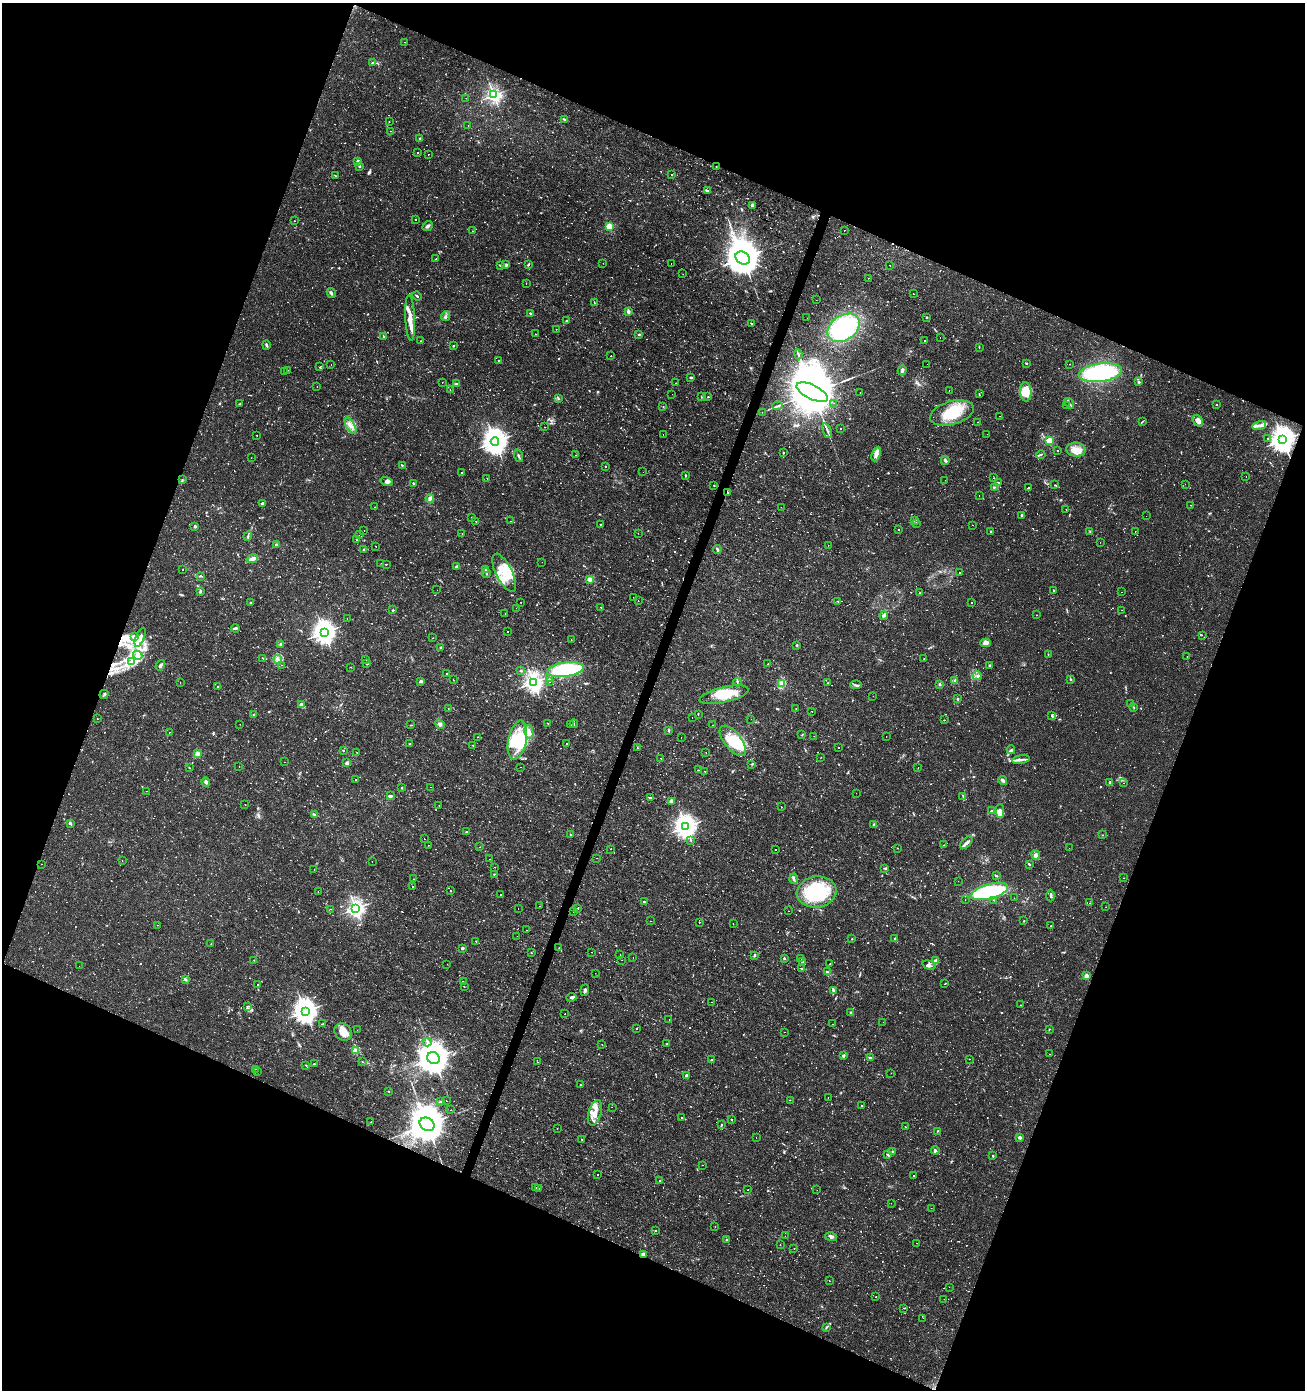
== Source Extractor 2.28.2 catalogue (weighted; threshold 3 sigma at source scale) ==
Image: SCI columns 272-5482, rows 1-5552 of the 5688 x 5556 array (HDU 1 of 3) = the unmasked area's bounding box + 8 px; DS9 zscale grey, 4 x 4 block average (1 PNG px = mean of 4 x 4 image px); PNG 1307 x 1392 px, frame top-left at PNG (2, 3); each listed source drawn as its Kron ellipse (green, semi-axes under 4 px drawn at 4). Shown black and unused: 42% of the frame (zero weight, under 2 of 3 exposures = <1% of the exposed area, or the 3 px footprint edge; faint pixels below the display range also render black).
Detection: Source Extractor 2.28.2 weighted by HDU 2 'WHT'. Background 0.0153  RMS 0.0019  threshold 0.00852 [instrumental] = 3 sigma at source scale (4.5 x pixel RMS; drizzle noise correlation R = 1.50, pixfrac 1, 0.0396/0.0396 arcsec/px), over >= 5 px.
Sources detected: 1633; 19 too faint to see at this stretch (4 x 4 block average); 5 inside a brighter object's white glare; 151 cosmic-ray / hot-pixel residue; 4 long thin detections or spike segments (spike, bleed or trail) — neither listed nor drawn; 15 coinciding with a brighter row at this scale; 47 inside a brighter listed object's ellipse — not listed separately; of the other 1392, all 500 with FLUX_AUTO >= 0.656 (the completeness limit of this list) listed and drawn (892 fainter detections not listed), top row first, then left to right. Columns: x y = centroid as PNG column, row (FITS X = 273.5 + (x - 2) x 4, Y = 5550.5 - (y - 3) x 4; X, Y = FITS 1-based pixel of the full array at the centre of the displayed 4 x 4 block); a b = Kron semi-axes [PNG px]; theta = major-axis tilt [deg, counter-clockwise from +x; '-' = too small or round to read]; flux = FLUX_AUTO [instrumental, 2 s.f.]
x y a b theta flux
405 42 2 2 - 0.83
372 62 3 2 - 1.1
494 95 2 2 - 350
466 98 2 2 - 0.68
564 120 4 2 - 1.5
389 122 2 2 - 0.95
468 126 2 2 - 1.2
390 131 2 2 - 1
420 138 2 2 - 1.5
418 153 2 2 - 1.9
428 154 2 2 - 0.84
358 161 2 2 - 9.6
359 166 2 2 - 1.8
716 166 2 2 - 2.4
671 174 2 2 - 1.4
335 175 3 2 - 0.83
707 191 3 2 - 1.4
752 206 2 2 - 5.1
415 220 2 2 - 2
294 221 2 2 - 1
428 226 5 3 - 3.3
609 227 2 2 - 75
844 230 2 2 - 3
473 231 2 2 - 1.1
743 258 8 6 -31 4900
436 259 2 2 - 0.77
603 263 2 2 - 0.82
671 263 2 2 - 0.95
528 264 3 2 - 1.5
500 265 3 2 - 1.2
506 265 2 2 - 5
890 266 2 2 - 1
683 274 2 2 - 0.68
868 278 2 2 - 1.3
526 283 2 2 - 2.6
331 293 5 2 - 2.1
913 294 2 2 - 0.88
417 296 5 2 - 1.1
816 300 2 2 - 1.4
594 303 2 2 - 0.93
628 312 2 2 - 12
530 313 2 2 - 2.6
445 316 5 3 - 2.6
927 317 2 2 - 1.6
410 318 23 5 -87 12
807 318 2 2 - 0.91
566 321 3 2 - 1.2
751 323 2 2 - 1
844 328 17 12 35 130
556 329 2 2 - 0.74
535 334 2 2 - 0.73
639 334 3 2 - 1.4
384 337 2 2 - 0.95
940 337 2 2 - 1.1
420 341 2 2 - 0.67
925 341 2 2 - 1.2
266 345 5 2 - 2.2
453 346 2 2 - 3.2
979 347 2 2 - 0.75
798 354 5 2 - 2.2
611 356 2 2 - 2.5
499 360 2 2 - 0.82
1026 363 3 2 - 0.73
927 364 2 2 - 1.7
1069 364 2 2 - 0.68
331 365 2 2 - 0.91
320 367 2 2 - 0.77
288 370 2 2 - 2
902 370 5 2 - 3.6
284 372 2 2 - 0.98
1100 373 22 9 7 120
691 378 3 2 - 1.6
442 382 2 2 - 0.77
1138 382 3 2 - 1.5
676 383 2 2 - 0.7
456 384 3 2 - 2.4
317 386 2 2 - 0.7
450 390 2 2 - 0.73
949 390 2 2 - 1
812 392 17 7 -26 16000
1026 392 9 5 -84 21
860 393 2 2 - 1.3
672 394 2 2 - 0.9
979 394 3 2 - 0.83
701 397 2 2 - 0.75
708 397 3 2 - 0.67
559 399 2 2 - 1.1
834 403 2 2 - 1
1069 403 6 2 -52 2.5
240 404 3 2 - 0.76
1067 405 2 2 - 1.1
1217 405 2 2 - 0.83
778 406 5 2 - 2.2
663 407 2 2 - 0.66
762 412 2 2 - 0.71
952 413 22 11 16 47
1000 416 2 2 - 2.6
1142 421 4 2 - 1
1198 421 6 4 -52 8.4
978 422 2 2 - 1.3
1259 425 7 3 15 5.1
350 426 9 3 -60 5.5
545 427 2 2 - 0.93
840 428 2 2 - 1.7
827 431 8 2 -67 2.3
663 434 2 2 - 1.8
987 434 2 2 - 1.4
256 435 2 2 - 1.9
1268 438 2 2 - 8.2
1283 440 4 4 - 1300
495 441 4 4 - 1300
1049 441 2 2 - 72
1076 450 10 7 -8 11
1057 451 2 2 - 4.6
784 452 2 2 - 0.87
876 454 7 3 68 4.5
576 455 2 2 - 1.3
1041 455 5 2 - 1.5
518 456 6 2 -71 1.9
251 458 2 2 - 0.87
945 460 4 2 - 3.2
402 465 2 2 - 1.2
606 467 2 2 - 3.7
643 472 2 2 - 0.75
461 473 2 2 - 0.76
685 476 3 2 - 1
1246 476 2 2 - 0.67
487 478 2 2 - 1.7
993 478 2 2 - 2
182 480 3 2 - 0.78
945 480 2 2 - 1
386 482 6 4 -18 3.9
414 483 3 2 - 1.6
999 483 3 2 - 0.95
1185 484 2 2 - 9.4
714 485 2 2 - 2
1055 485 3 2 - 1.1
994 487 2 2 - 0.95
1028 488 2 2 - 490
728 493 3 2 - 1.4
979 496 2 2 - 1
430 498 4 3 - 3.3
262 503 3 2 - 4
1191 505 2 2 - 0.82
375 507 2 2 - 0.99
781 507 2 2 - 0.93
1066 510 2 2 - 1.5
1022 516 4 2 - 1.9
1146 516 2 2 - 0.75
472 517 2 2 - 1.8
914 520 2 2 - 0.68
476 521 2 2 - 150
510 521 2 2 - 0.68
916 523 2 2 - 1
600 524 2 2 - 0.74
973 525 2 2 - 0.73
195 526 4 2 - 1.5
898 529 2 2 - 1
364 530 2 2 - 0.72
991 531 2 2 - 1.9
1135 531 2 2 - 3.4
1090 532 3 3 - 1.3
638 533 2 2 - 1
462 534 2 2 - 0.94
359 535 2 2 - 2
248 536 5 2 - 1.4
357 540 3 2 - 1.3
1100 542 2 2 - 0.8
277 545 3 2 - 1.9
828 545 2 2 - 1.5
376 546 2 2 - 1.1
364 549 2 2 - 5.7
717 549 4 2 - 2.3
253 559 5 3 - 6.4
542 562 2 2 - 1.1
381 564 2 2 - 1.1
386 564 3 2 - 0.72
456 567 2 2 - 8.9
183 569 2 2 - 0.68
485 570 2 2 - 1.9
486 573 5 2 - 1.7
504 573 21 8 -63 29
959 573 2 2 - 3
200 576 3 2 - 1.3
590 579 2 2 - 23
437 590 2 2 - 1.6
1054 590 2 2 - 2.1
200 591 3 2 - 1.9
1121 592 2 2 - 1.1
919 593 2 2 - 1.3
634 597 2 2 - 1.9
638 600 2 2 - 1.4
838 601 2 2 - 0.7
250 602 2 2 - 1.2
520 602 2 2 - 0.8
972 602 2 2 - 0.71
601 607 2 2 - 0.93
516 608 2 2 - 2.2
393 610 2 2 - 100
1122 610 2 2 - 0.95
505 614 2 2 - 1.2
1037 615 2 2 - 1.9
884 616 4 2 - 2.5
347 618 2 2 - 0.7
235 628 4 3 - 1.7
324 632 4 3 - 950
507 632 2 2 - 4.5
1202 635 2 2 - 0.66
134 637 4 2 - 2.2
140 637 10 4 67 8.6
433 638 2 2 - 1.2
571 640 2 2 - 1.9
985 643 5 4 - 5.7
281 644 2 2 - 6
797 645 2 2 - 1.1
441 647 3 2 - 1.2
1048 654 2 2 - 0.84
138 655 5 3 - 3.9
1187 656 2 2 - 8.9
263 658 4 2 - 0.95
278 659 4 2 - 2.3
924 659 2 2 - 0.89
365 660 2 2 - 3.1
132 661 2 2 - 0.73
367 664 2 2 - 0.92
768 664 2 2 - 1
160 665 5 3 - 2.5
281 665 2 2 - 1.5
990 665 2 2 - 1.8
351 667 2 2 - 0.97
565 670 18 7 8 93
521 671 2 2 - 4.6
447 674 2 2 - 3.5
977 676 4 2 - 1.5
453 679 2 2 - 0.99
549 679 2 2 - 7.6
1070 679 2 2 - 0.92
421 681 2 2 - 7.7
955 681 4 3 - 3.2
180 682 2 2 - 1
533 682 3 2 - 580
550 682 2 2 - 1.3
737 682 4 2 - 1.1
781 683 3 2 - 1.1
828 683 2 2 - 0.73
940 684 3 2 - 1.4
856 685 6 2 1 1.6
217 686 2 2 - 0.96
104 694 5 2 - 2.1
724 695 25 7 13 27
873 696 2 2 - 0.66
958 698 2 2 - 0.77
1131 703 2 2 - 0.76
301 705 3 2 - 6.6
1133 707 2 2 - 0.75
448 708 2 2 - 0.68
796 709 2 2 - 1.7
812 712 2 2 - 1.3
698 714 3 2 - 0.77
253 715 2 2 - 0.79
1052 716 3 2 - 1.6
692 718 2 2 - 0.69
97 719 2 2 - 1.9
751 719 2 2 - 0.66
944 720 2 2 - 1.5
548 723 2 2 - 1
240 724 2 2 - 0.72
440 724 5 3 - 2.8
574 724 4 2 - 1.2
411 725 3 2 - 0.77
570 725 2 2 - 1.1
712 725 2 2 - 2.1
668 730 2 2 - 0.93
169 732 2 2 - 1.1
529 732 7 4 -78 6
802 735 3 2 - 0.76
814 736 2 2 - 0.75
886 736 2 2 - 1.2
477 737 2 2 - 1.3
681 737 2 2 - 1.6
517 740 20 9 78 38
733 741 18 8 -52 36
410 744 2 2 - 0.67
567 744 2 2 - 2.7
473 745 2 2 - 1.3
637 748 2 2 - 0.85
839 748 2 2 - 0.95
1011 750 4 2 - 1.4
343 751 2 2 - 6
357 752 2 2 - 1.5
706 753 2 2 - 0.66
197 754 2 2 - 20
821 757 2 2 - 0.95
660 758 2 2 - 0.91
1021 760 9 2 9 4.2
285 762 2 2 - 4
347 763 2 2 - 15
752 764 2 2 - 0.88
239 767 2 2 - 0.72
521 767 2 2 - 0.78
189 768 2 2 - 0.74
918 768 2 2 - 0.66
698 770 2 2 - 0.68
705 772 2 2 - 2.7
356 780 2 2 - 27
1003 781 4 2 - 5.3
206 782 5 3 - 3
1110 782 3 2 - 1
1123 783 2 2 - 2.7
430 787 2 2 - 2.2
402 788 2 2 - 3.2
147 791 2 2 - 0.66
856 793 2 2 - 1.2
390 796 4 2 - 3.7
963 797 4 2 - 1.1
650 798 3 2 - 1.4
671 801 2 2 - 13
245 805 2 2 - 2.9
439 806 2 2 - 1.2
781 807 2 2 - 0.8
991 811 3 2 - 1.7
1000 811 7 4 -89 5.5
314 814 4 2 - 1.9
70 823 3 2 - 1.4
873 824 2 2 - 0.8
686 827 3 3 - 870
466 832 2 2 - 1.2
570 835 2 2 - 1.6
1102 835 2 2 - 0.68
424 839 2 2 - 3.6
691 840 2 2 - 1.1
966 843 8 3 48 3.9
428 845 2 2 - 0.71
944 845 2 2 - 1
480 847 2 2 - 0.67
898 848 2 2 - 4.1
1069 848 2 2 - 0.73
610 849 2 2 - 1.8
775 849 2 2 - 4.6
1036 855 5 4 - 3.7
596 858 2 2 - 17
490 859 2 2 - 1.5
122 860 2 2 - 1
372 861 2 2 - 0.71
42 864 2 2 - 1
1029 864 4 2 - 1.1
495 867 2 2 - 0.84
885 868 3 2 - 0.94
314 869 2 2 - 0.67
494 874 3 2 - 0.71
997 876 3 2 - 0.92
1123 878 2 2 - 1
414 879 2 2 - 0.9
794 879 5 2 - 2.5
958 881 2 2 - 0.71
412 886 2 2 - 3
451 890 2 2 - 2.5
318 891 2 2 - 1.9
816 892 20 15 8 95
989 892 19 7 15 100
500 894 2 2 - 1.9
1050 896 6 2 88 1.7
1014 898 2 2 - 1.1
965 900 2 2 - 0.67
994 900 2 2 - 1.3
645 902 4 2 - 1.5
1090 903 2 2 - 0.86
539 906 2 2 - 1.7
1106 907 2 2 - 1.7
356 908 2 2 - 480
518 908 2 2 - 0.75
577 908 2 2 - 1
331 909 2 2 - 1.6
573 911 2 2 - 290
788 911 2 2 - 1.1
650 921 2 2 - 2.6
1024 921 2 2 - 1
699 922 2 2 - 1
733 924 2 2 - 1.1
158 925 2 2 - 1.5
1051 926 2 2 - 0.93
527 930 2 2 - 0.75
517 936 2 2 - 0.76
895 938 3 2 - 1.2
852 939 2 2 - 0.74
476 941 2 2 - 0.83
211 944 2 2 - 1.7
462 948 2 2 - 7.5
559 948 2 2 - 1.1
592 952 2 2 - 1.1
531 953 2 2 - 0.95
620 955 2 2 - 0.73
754 956 4 2 - 1.1
633 958 2 2 - 2.2
784 958 2 2 - 5.4
801 959 2 2 - 0.79
254 960 2 2 - 0.69
622 960 2 2 - 0.84
936 961 2 2 - 23
802 962 3 2 - 0.99
447 964 2 2 - 1.2
830 964 2 2 - 0.7
929 965 7 3 -16 4
79 966 2 2 - 1.3
801 969 3 2 - 0.86
827 972 4 3 - 1.7
595 973 2 2 - 1
1086 976 2 2 - 21
185 979 4 2 - 2.7
463 982 3 2 - 1.6
257 984 2 2 - 0.97
945 984 2 2 - 1.1
464 987 2 2 - 1.1
585 990 6 3 84 2.5
833 990 4 2 - 2.8
571 997 5 2 - 3.7
711 1002 2 2 - 0.74
1021 1005 2 2 - 2.1
247 1006 2 2 - 0.73
305 1011 4 4 - 1100
851 1012 3 2 - 0.97
565 1014 2 2 - 3.5
669 1019 2 2 - 2.1
883 1022 2 2 - 0.79
323 1024 3 2 - 0.98
832 1024 2 2 - 0.74
636 1028 2 2 - 0.7
1049 1029 3 2 - 0.78
357 1030 2 2 - 0.71
343 1032 9 8 - 16
785 1032 2 2 - 0.94
427 1042 4 2 - 2.3
602 1044 2 2 - 0.88
667 1044 2 2 - 1.4
355 1051 2 2 - 46
1050 1054 2 2 - 1.4
843 1056 3 2 - 2.8
433 1058 6 5 - 2800
871 1058 2 2 - 1.1
969 1059 2 2 - 14
711 1060 2 2 - 1.8
362 1062 2 2 - 8.1
538 1062 2 2 - 1.1
314 1064 2 2 - 1.7
306 1065 2 2 - 0.85
255 1069 2 2 - 1.2
257 1071 2 2 - 1.5
891 1073 2 2 - 0.93
687 1076 4 3 - 1.9
581 1085 3 2 - 0.8
388 1091 2 2 - 0.77
828 1097 2 2 - 0.88
790 1100 2 2 - 1.1
446 1101 2 2 - 3
440 1102 3 2 - 1
862 1106 2 2 - 3.2
612 1107 2 2 - 5.5
451 1110 2 2 - 0.84
595 1113 13 6 73 13
682 1118 2 2 - 0.83
731 1119 2 2 - 4.2
371 1122 2 2 - 0.75
427 1124 8 6 -32 5200
721 1125 3 2 - 1
905 1126 2 2 - 1.2
557 1128 2 2 - 0.86
937 1131 2 2 - 0.79
756 1137 2 2 - 0.72
1020 1137 2 2 - 13
581 1139 2 2 - 2.3
935 1150 4 3 - 2.2
892 1152 2 2 - 0.66
888 1155 3 2 - 1.5
993 1156 2 2 - 1.6
703 1165 2 2 - 0.68
597 1175 2 2 - 1.9
914 1176 2 2 - 0.74
660 1181 3 2 - 1
536 1187 2 2 - 0.93
538 1188 2 2 - 0.83
748 1190 2 2 - 1.2
817 1190 2 2 - 0.66
891 1203 2 2 - 3.6
931 1208 2 2 - 1
715 1226 2 2 - 2.2
655 1231 2 2 - 0.78
785 1236 2 2 - 0.74
831 1237 6 3 -13 3.1
726 1240 3 2 - 0.96
916 1243 2 2 - 1.8
780 1245 2 2 - 1.3
794 1249 2 2 - 53
643 1255 2 2 - 25
829 1281 2 2 - 1.2
949 1287 2 2 - 0.83
876 1297 2 2 - 0.81
944 1299 2 2 - 1.4
904 1308 2 2 - 0.68
923 1318 2 2 - 4.1
826 1327 4 2 - 1.4
Overlapping masked pixels (flux is a lower limit): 4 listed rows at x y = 716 166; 1283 440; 728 493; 643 1255
Diffuse or blended objects may show on this block-average render without a row.